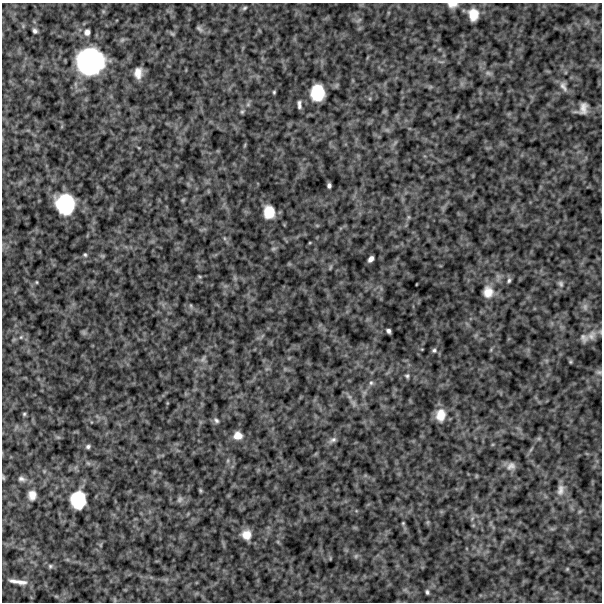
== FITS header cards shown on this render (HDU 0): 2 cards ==
NAXIS1  =                  600
NAXIS2  =                  600

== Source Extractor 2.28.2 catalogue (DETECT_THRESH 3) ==
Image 600 x 600 px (HDU 0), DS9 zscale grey, 1 PNG px = 1 image px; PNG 604 x 604 px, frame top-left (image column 1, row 600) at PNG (2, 3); no overlay
Background 482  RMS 120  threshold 357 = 3 sigma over >= 5 px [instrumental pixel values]
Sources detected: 69; all 69 listed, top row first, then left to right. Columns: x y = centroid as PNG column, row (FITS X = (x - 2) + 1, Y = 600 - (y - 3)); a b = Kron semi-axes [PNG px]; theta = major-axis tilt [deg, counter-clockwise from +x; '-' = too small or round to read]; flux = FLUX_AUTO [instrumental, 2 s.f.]
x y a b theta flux
452 5 12 7 3 4.7e+04
245 8 7 4 28 1.4e+04
473 14 12 9 -87 1.2e+05
359 20 9 3 34 1.2e+04
199 29 10 5 -43 2.0e+04
35 31 4 4 - 2.0e+04
87 32 9 8 - 3.9e+04
172 34 8 4 -20 1.3e+04
90 61 25 25 - 1.2e+06
138 73 10 7 88 7.1e+04
488 73 8 6 -16 2.2e+04
563 86 15 8 -64 4.7e+04
274 92 4 3 - 9.7e+03
317 93 14 11 86 2.9e+05
299 105 8 3 -87 2.5e+04
583 109 18 12 45 6.9e+04
242 112 6 5 - 1.3e+04
245 145 6 3 71 8.0e+03
329 185 5 4 - 2.1e+04
183 200 6 4 45 9.0e+03
65 204 17 15 -78 5.6e+05
269 212 12 10 -88 1.5e+05
408 217 6 4 -90 1.1e+04
224 238 6 4 -71 1.2e+04
85 255 5 4 - 1.2e+04
103 256 6 4 -71 1.1e+04
371 259 6 4 54 3.5e+04
330 267 7 3 81 9.7e+03
200 277 6 3 -19 7.9e+03
509 280 7 5 79 1.8e+04
37 282 5 3 - 7.7e+03
561 284 8 6 -66 2.2e+04
488 292 14 12 -90 9.6e+04
191 306 6 4 -72 1.2e+04
585 307 10 7 90 2.8e+04
388 331 5 4 - 2.1e+04
592 335 14 10 53 6.9e+04
21 337 7 4 45 1.4e+04
584 338 11 9 -48 3.9e+04
434 350 7 6 - 1.7e+04
203 359 10 6 55 2.7e+04
570 362 5 4 - 9.4e+03
599 372 7 6 - 1.8e+04
407 376 6 5 - 1.5e+04
371 383 7 6 - 2.0e+04
353 403 10 5 -67 2.8e+04
24 414 5 5 - 1.1e+04
440 415 14 10 84 1.1e+05
216 420 8 6 -41 2.2e+04
238 436 10 9 - 7.9e+04
333 440 12 6 32 3.1e+04
88 447 6 5 - 1.8e+04
511 466 13 11 25 5.1e+04
476 476 6 3 72 7.5e+03
3 478 5 4 - 1.0e+04
21 479 10 6 -13 2.9e+04
561 490 17 10 79 5.9e+04
200 491 6 4 -71 9.6e+03
32 495 10 8 -84 6.0e+04
180 499 9 7 58 2.3e+04
78 500 16 13 89 3.5e+05
580 511 7 4 19 1.1e+04
403 523 4 4 - 8.6e+03
246 535 11 11 - 8.6e+04
356 556 7 5 46 1.4e+04
50 566 6 6 - 1.3e+04
567 569 5 4 - 7.9e+03
20 582 18 6 -9 6.0e+04
427 592 5 3 - 1.5e+04
At the frame edge (FLAGS 8, measured only in part): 2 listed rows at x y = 452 5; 3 478